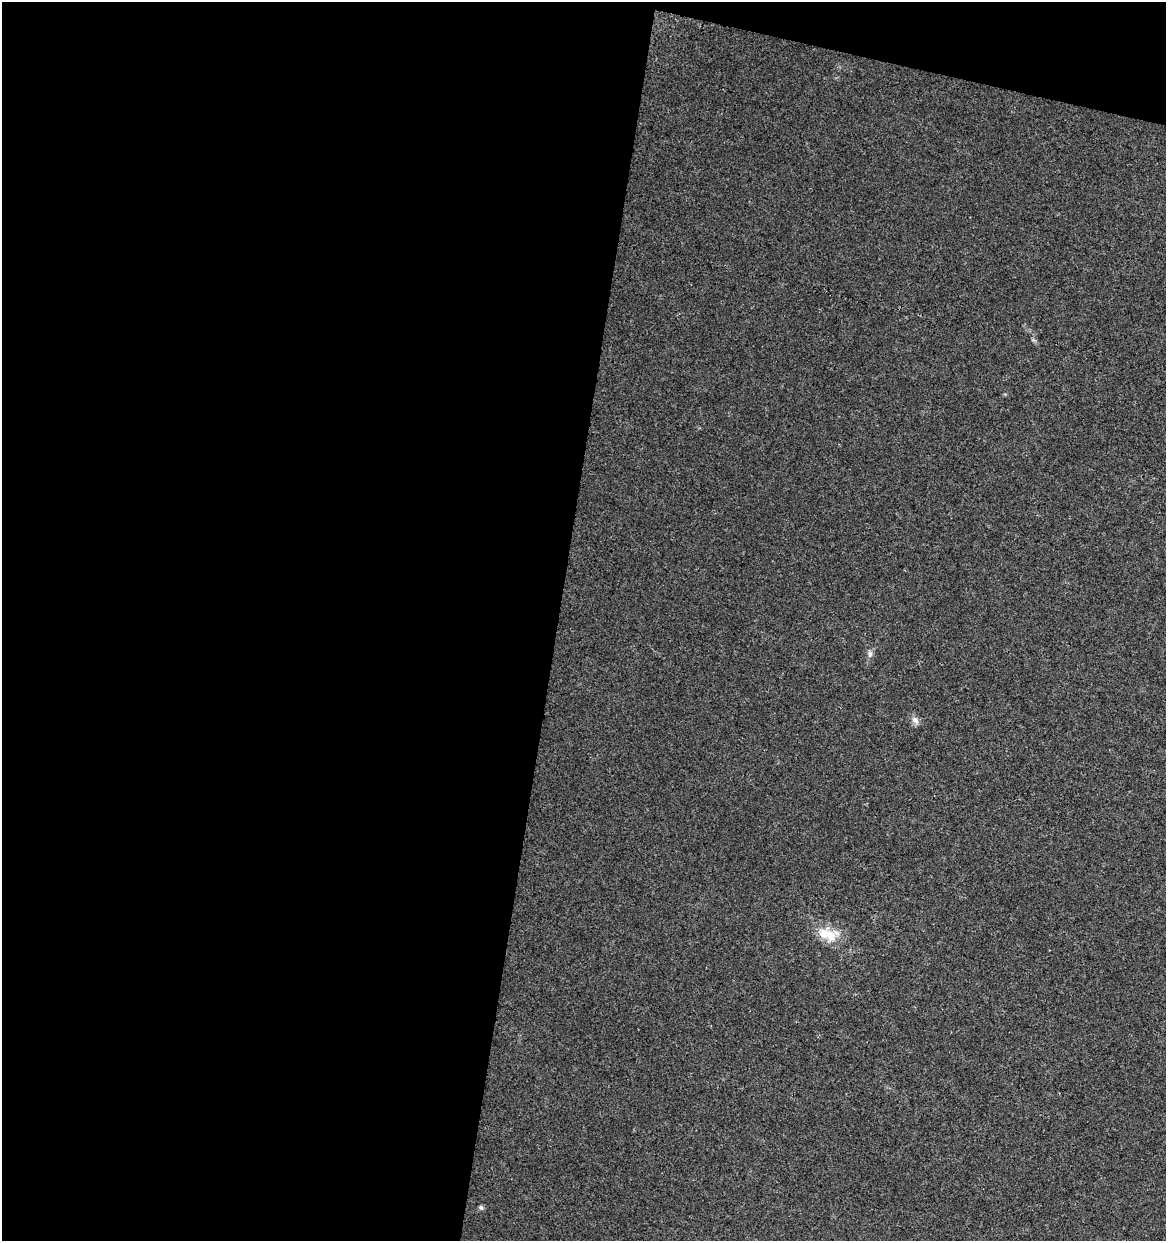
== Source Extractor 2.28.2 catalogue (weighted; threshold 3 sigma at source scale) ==
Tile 1 of 4 x 4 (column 1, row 1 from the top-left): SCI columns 221-1384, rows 3724-4962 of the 5159 x 4962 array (HDU 1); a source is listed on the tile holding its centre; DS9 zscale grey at full resolution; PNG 1168 x 1243 px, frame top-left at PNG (2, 2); no overlay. Shown black and unused: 50% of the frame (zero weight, under 3 of 4 exposures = <1% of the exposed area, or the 3 px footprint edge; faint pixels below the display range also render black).
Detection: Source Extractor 2.28.2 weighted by HDU 2 'WHT'; one run over the whole footprint, this tile lists its part. Background 0.00577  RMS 0.0027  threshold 0.0121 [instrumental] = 3 sigma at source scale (4.5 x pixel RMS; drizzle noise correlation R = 1.50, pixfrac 1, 0.0396/0.0396 arcsec/px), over >= 5 px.
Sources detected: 4; all 4 listed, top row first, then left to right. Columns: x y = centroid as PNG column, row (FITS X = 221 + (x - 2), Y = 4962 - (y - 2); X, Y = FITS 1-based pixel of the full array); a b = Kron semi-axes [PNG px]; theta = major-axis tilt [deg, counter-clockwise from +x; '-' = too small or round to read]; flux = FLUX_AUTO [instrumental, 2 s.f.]
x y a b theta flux
870 654 9 6 -89 0.88
915 720 10 8 -48 1.4
828 934 31 17 -10 6.4
481 1207 5 5 - 0.65